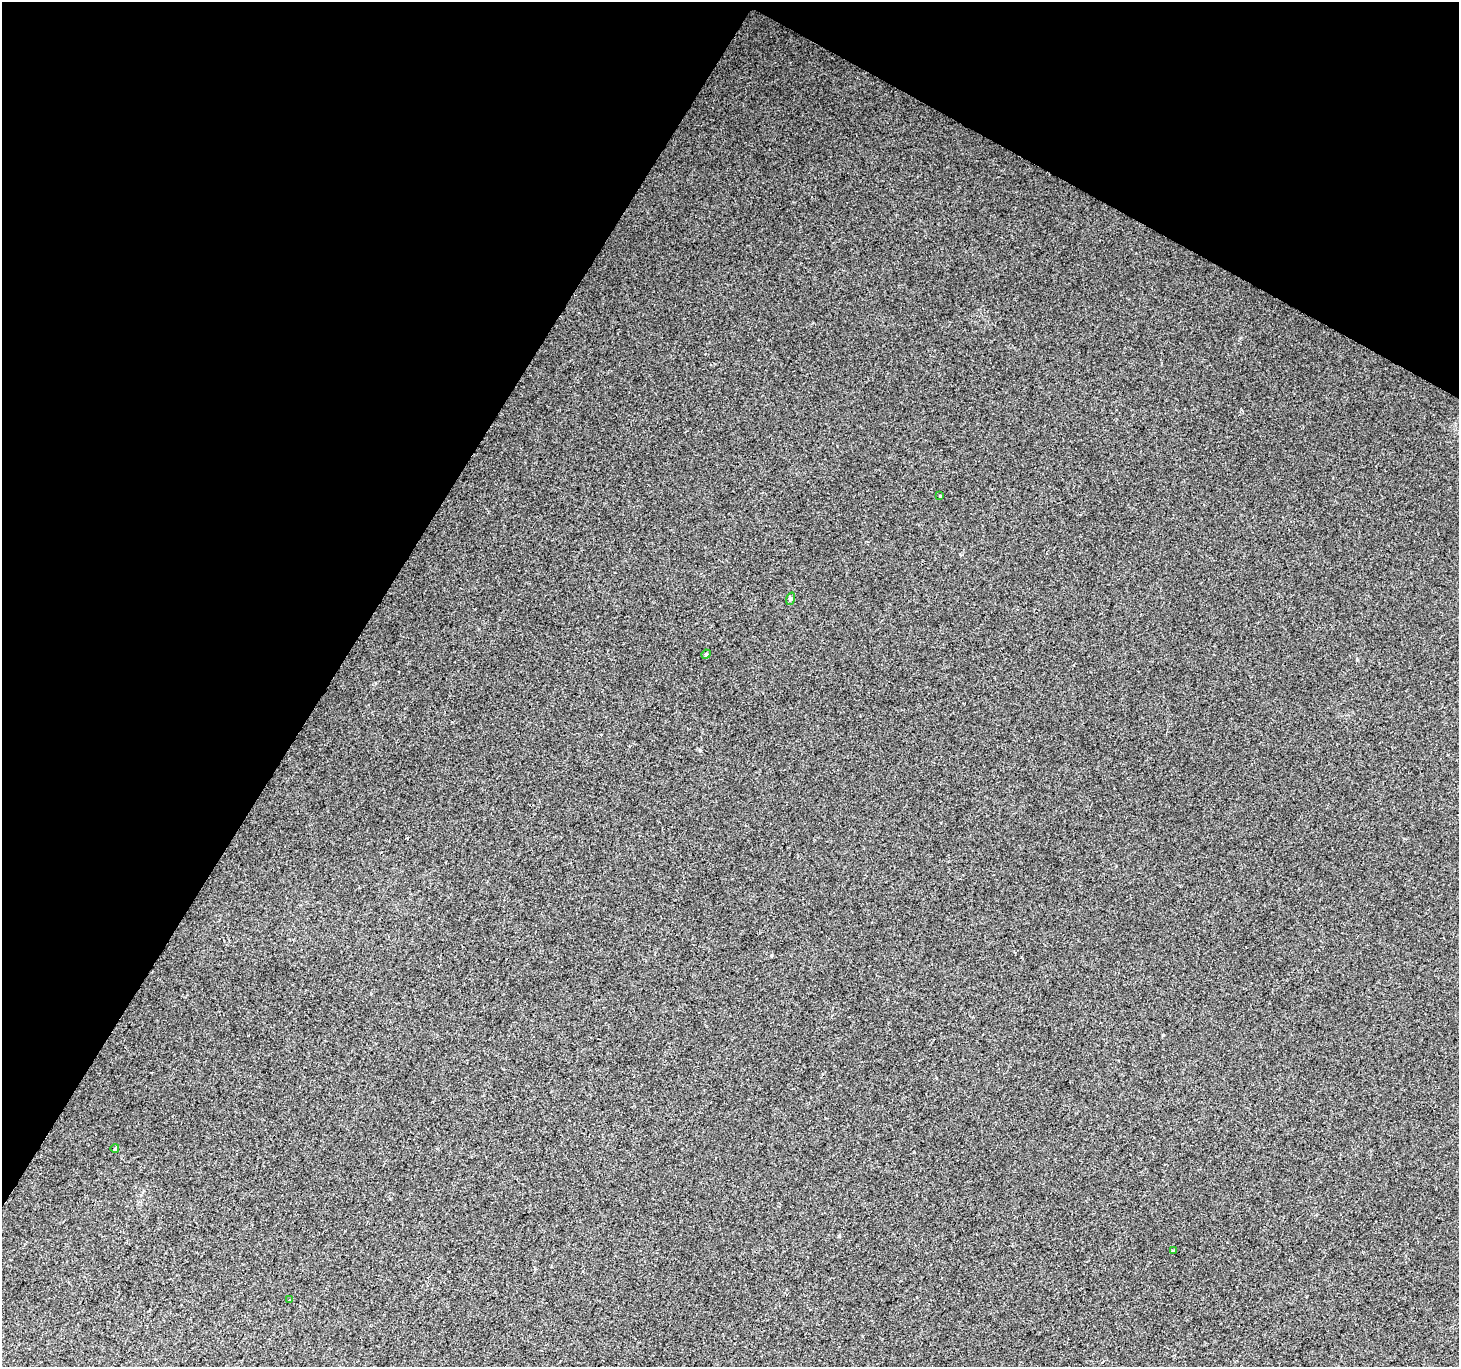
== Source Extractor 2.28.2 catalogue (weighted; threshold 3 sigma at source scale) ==
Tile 2 of 4 x 4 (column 2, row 1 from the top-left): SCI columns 1464-2920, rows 4355-5719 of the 5833 x 5915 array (HDU 1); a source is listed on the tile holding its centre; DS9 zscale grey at full resolution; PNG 1461 x 1369 px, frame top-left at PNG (2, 2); each listed source drawn as its Kron ellipse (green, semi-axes under 4 px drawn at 4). Shown black and unused: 30% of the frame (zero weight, under 2 of 3 exposures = <1% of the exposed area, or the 3 px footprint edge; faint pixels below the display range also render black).
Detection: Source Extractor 2.28.2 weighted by HDU 2 'WHT'; one run over the whole footprint, this tile lists its part. Background 0.0134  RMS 0.0059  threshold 0.0267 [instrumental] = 3 sigma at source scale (4.5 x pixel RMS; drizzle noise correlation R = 1.50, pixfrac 1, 0.0396/0.0396 arcsec/px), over >= 5 px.
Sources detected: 6; all 6 listed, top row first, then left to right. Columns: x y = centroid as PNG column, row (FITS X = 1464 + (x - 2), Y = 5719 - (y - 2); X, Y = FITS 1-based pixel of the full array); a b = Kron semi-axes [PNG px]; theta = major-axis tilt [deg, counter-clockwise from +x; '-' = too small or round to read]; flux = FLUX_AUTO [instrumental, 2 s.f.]
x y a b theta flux
940 496 3 2 - 0.51
790 599 6 4 72 0.96
706 654 5 4 - 0.75
115 1148 4 3 - 1.3
1173 1250 3 3 - 1.1
290 1300 3 3 - 3.2